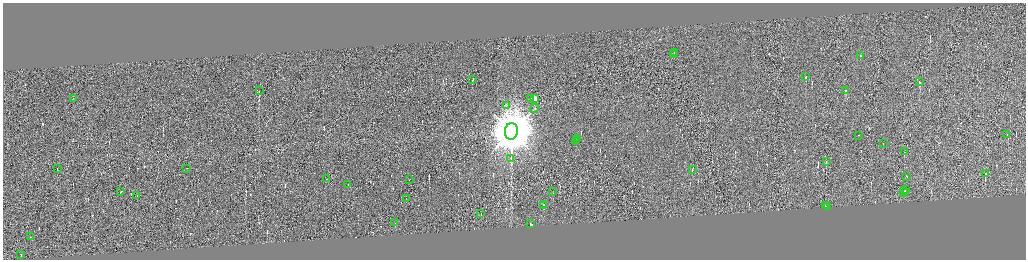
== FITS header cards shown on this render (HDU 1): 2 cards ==
NAXIS1  =                 4093
NAXIS2  =                 1030

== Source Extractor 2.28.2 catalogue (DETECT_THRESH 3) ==
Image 4093 x 1030 px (HDU 1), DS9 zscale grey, zoomed out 1/4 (1 PNG px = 4 x 4 image px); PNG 1028 x 262 px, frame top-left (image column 3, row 1029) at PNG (3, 3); each listed source drawn as its Kron ellipse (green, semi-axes under 4 px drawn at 4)
Background 0.314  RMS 4.3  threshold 12.8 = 3 sigma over >= 5 px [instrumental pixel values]
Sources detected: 393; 346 cannot appear on this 1/4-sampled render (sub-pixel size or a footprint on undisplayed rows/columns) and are neither listed nor drawn; the other 47 listed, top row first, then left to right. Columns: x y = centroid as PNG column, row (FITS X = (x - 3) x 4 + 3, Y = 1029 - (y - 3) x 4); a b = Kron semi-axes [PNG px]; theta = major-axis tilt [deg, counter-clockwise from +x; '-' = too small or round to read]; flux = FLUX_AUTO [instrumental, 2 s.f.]
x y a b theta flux
675 53 2 1 - 1.6e+04
673 54 3 2 - 2.2e+03
860 56 2 1 - 3.6e+03
806 76 2 1 - 5.8e+04
473 79 2 1 - 2.2e+04
919 82 4 1 - 1.3e+05
259 91 2 1 - 9.2e+04
846 91 2 1 - 2.3e+04
73 98 2 1 - 6.8e+02
531 98 2 2 - 1.4e+03
535 99 2 2 - 1.4e+05
507 106 2 1 - 1.2e+03
535 109 5 2 - 2.8e+03
511 132 8 6 81 1.5e+07
1007 135 2 1 - 7.3e+03
859 136 2 1 - 6.2e+03
578 138 2 1 - 2.2e+04
577 140 2 1 - 1.8e+04
576 142 2 1 - 3.6e+04
883 144 2 1 - 1.3e+04
904 152 2 1 - 4.5e+04
511 159 2 2 - 1.6e+03
826 162 2 1 - 3.3e+04
57 168 2 1 - 2.5e+03
187 168 2 1 - 1.2e+04
692 169 2 1 - 5.5e+03
985 173 2 2 - 6.1e+04
907 176 2 1 - 9.4e+03
326 179 2 1 - 3.8e+03
410 180 2 1 - 1.1e+04
348 185 2 1 - 3.8e+03
906 189 3 1 - 2.5e+04
904 191 2 1 - 2.0e+04
121 192 2 1 - 1.4e+04
553 192 2 1 - 1.4e+03
903 193 2 1 - 2.2e+04
137 195 2 1 - 1.4e+04
406 198 2 1 - 9.5e+03
544 205 2 1 - 2.3e+04
543 206 2 1 - 4.2e+03
826 206 2 1 - 1.9e+04
828 206 2 1 - 1.6e+04
481 214 2 1 - 6.2e+03
395 223 2 1 - 7.2e+03
531 224 2 1 - 1.1e+05
31 237 3 1 - 2.2e+04
21 254 3 1 - 5.3e+03
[346 sub-pixel or undisplayed-footprint detections neither listed nor drawn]